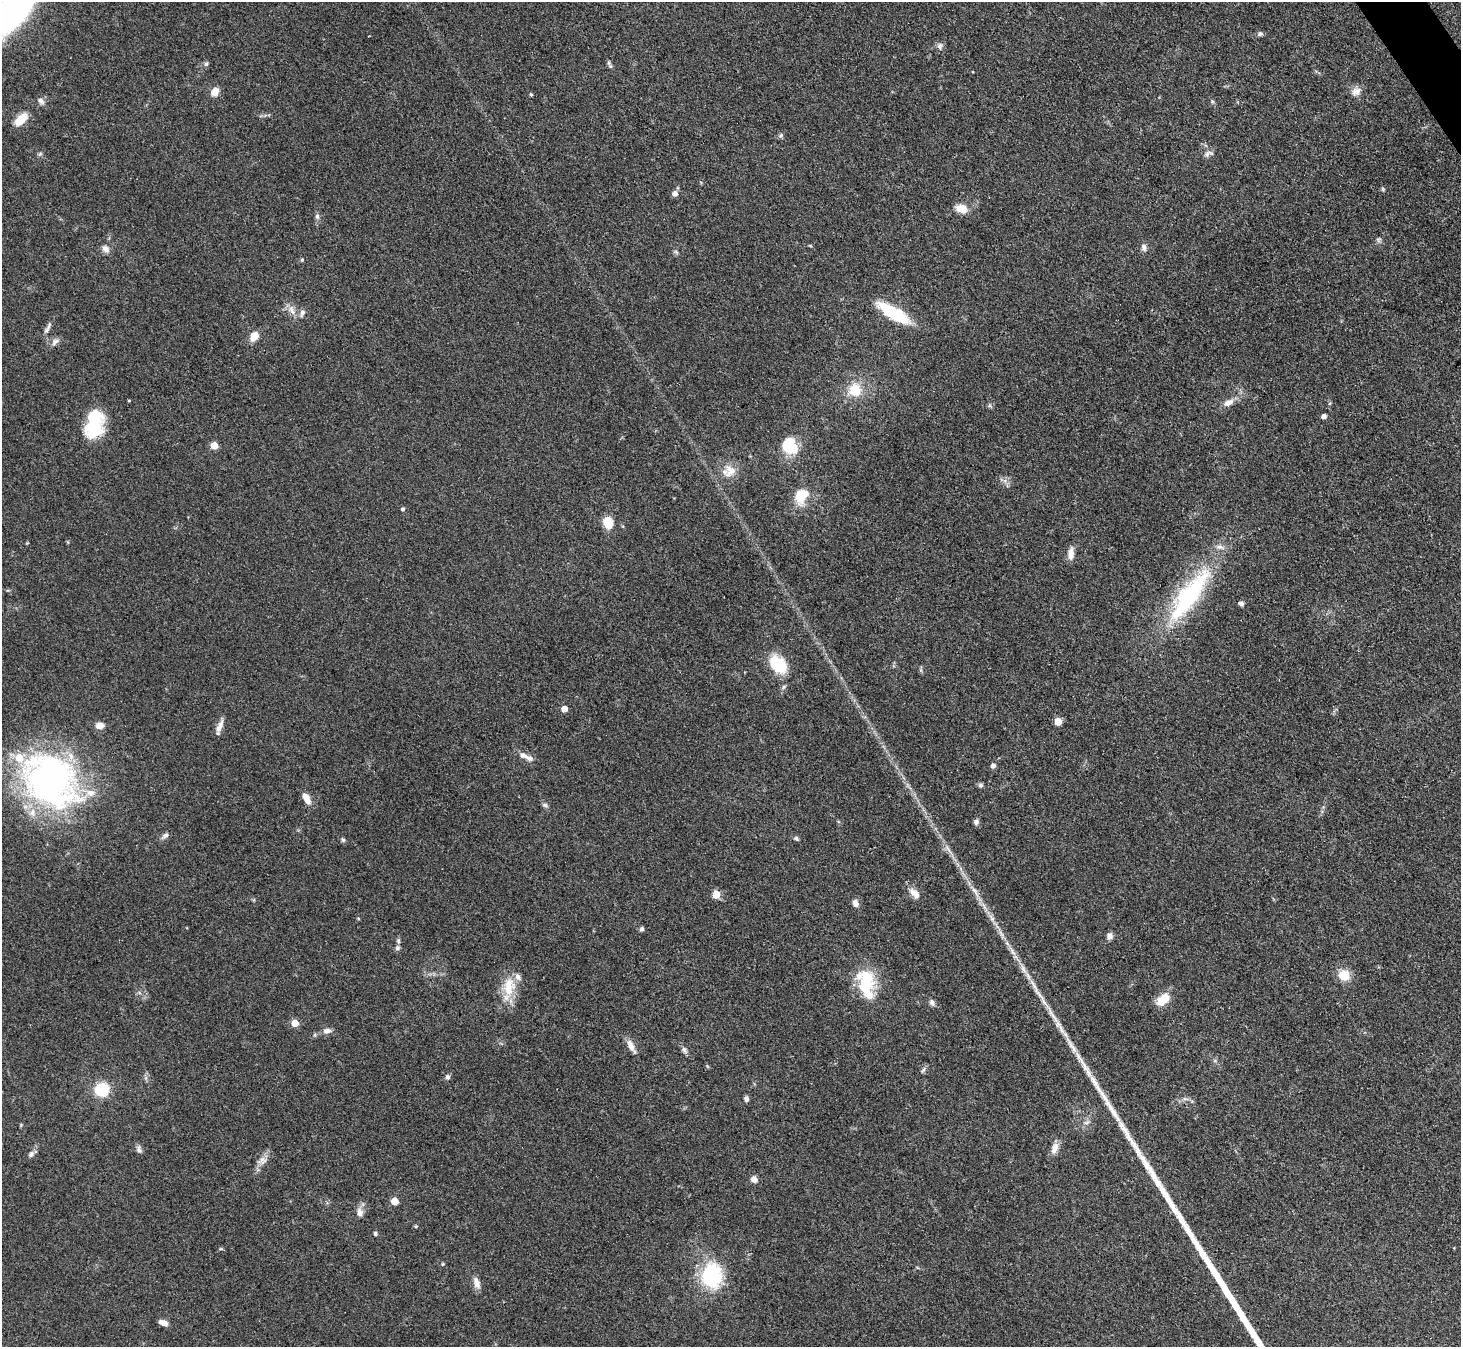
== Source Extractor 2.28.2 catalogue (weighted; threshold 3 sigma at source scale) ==
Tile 10 of 4 x 4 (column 2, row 3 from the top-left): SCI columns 1462-2920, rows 1640-2984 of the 5841 x 5833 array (HDU 1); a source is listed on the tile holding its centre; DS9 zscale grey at full resolution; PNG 1463 x 1349 px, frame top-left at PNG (2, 2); no overlay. Shown black and unused: <1% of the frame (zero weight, under 3 of 4 exposures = <1% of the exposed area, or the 3 px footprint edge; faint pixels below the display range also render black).
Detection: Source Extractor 2.28.2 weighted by HDU 2 'WHT'; one run over the whole footprint, this tile lists its part. Background 0.0668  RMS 0.0054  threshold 0.0244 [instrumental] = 3 sigma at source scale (4.5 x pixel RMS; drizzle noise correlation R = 1.50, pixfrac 1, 0.05/0.05 arcsec/px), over >= 5 px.
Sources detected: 107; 1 inside a brighter object's white glare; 2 long thin detections or spike segments (spike, bleed or trail) — not listed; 7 inside a brighter listed object's ellipse — not listed separately; the other 97 listed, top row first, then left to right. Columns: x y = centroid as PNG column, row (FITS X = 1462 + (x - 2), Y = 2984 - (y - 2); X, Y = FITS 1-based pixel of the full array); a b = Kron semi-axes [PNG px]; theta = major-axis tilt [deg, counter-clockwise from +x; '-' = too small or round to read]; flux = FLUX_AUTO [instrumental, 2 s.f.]
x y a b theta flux
15 6 65 22 55 250
1260 34 8 6 17 1.2
940 46 10 7 74 1.9
206 64 7 5 62 1.1
610 66 6 5 - 1
215 92 10 8 52 4.7
1356 92 13 11 29 3.9
531 94 4 3 - 0.76
41 101 10 7 -42 2.2
1212 101 5 5 - 0.73
21 119 16 9 44 8.7
781 135 6 5 - 1
1207 154 10 7 59 2.2
1383 189 6 4 -72 0.68
675 194 5 5 - 3
961 209 15 10 -20 6.4
317 216 8 6 -75 1.4
1378 240 7 5 88 1.1
1144 247 10 7 -89 2
105 249 10 8 -44 2.9
302 260 5 4 - 0.61
292 310 12 6 -65 3.3
302 313 11 6 71 1.9
894 313 37 11 -31 28
48 327 17 4 64 2.1
254 336 10 7 57 6.3
55 342 12 7 43 2.3
855 390 12 11 - 14
129 400 4 3 - 0.48
1228 402 15 8 24 3.9
1324 416 4 4 - 2.4
94 428 23 19 51 25
214 445 5 5 - 11
790 445 21 16 -64 16
730 471 18 16 64 7.6
801 495 14 11 69 16
403 509 4 4 - 1.2
608 522 10 8 -77 11
1071 554 15 7 86 4.2
1189 596 66 19 54 76
1241 604 6 5 - 1.6
778 664 15 11 -51 28
564 709 5 4 - 5.1
1058 722 5 5 - 10
100 726 9 7 0 4.2
220 726 18 6 68 3.8
527 757 22 7 -25 4
993 766 5 5 - 2
50 780 74 56 -42 170
981 785 6 6 - 1.2
306 798 14 7 -63 5.3
545 805 8 5 -20 1.2
976 822 7 6 - 1.8
165 835 13 5 42 1.8
796 838 6 5 - 1.2
343 840 7 5 -56 1
948 848 12 3 -55 1.6
975 892 22 4 -59 4.8
914 893 17 9 -46 4.7
716 895 5 5 - 14
855 903 9 7 -68 2.8
992 918 12 6 -61 2.8
642 929 6 5 - 1.1
1109 936 7 7 - 2.5
398 941 7 5 -71 1.1
397 948 7 6 - 1.4
1344 975 14 13 - 8.6
866 983 27 18 -29 16
509 987 28 17 81 14
1163 1000 18 10 41 9.2
932 1002 9 6 -62 1.7
295 1023 5 5 - 9.6
327 1031 10 7 9 2.7
630 1045 18 7 -65 3.9
1071 1046 37 7 -58 9.4
684 1050 10 6 -58 1.8
923 1070 8 4 53 1.1
448 1077 6 5 - 1.6
146 1078 7 4 90 1.2
102 1090 10 9 - 29
746 1099 6 5 - 1.6
1185 1099 7 4 -18 1.1
1086 1122 8 4 9 1.2
1054 1148 16 8 69 4
139 1150 10 7 -74 1.8
31 1154 10 6 46 1.7
263 1161 12 8 -53 3
754 1179 8 7 - 2.6
395 1201 5 5 - 11
360 1212 12 8 -87 3.3
416 1226 5 4 - 0.6
375 1234 5 4 - 1.1
221 1249 6 3 -17 0.57
443 1264 5 4 - 0.56
711 1275 24 19 -89 44
477 1283 16 8 -71 3.6
163 1323 9 5 -23 3.9
Isophote crosses this tile's border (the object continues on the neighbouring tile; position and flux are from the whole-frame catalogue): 1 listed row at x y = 15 6